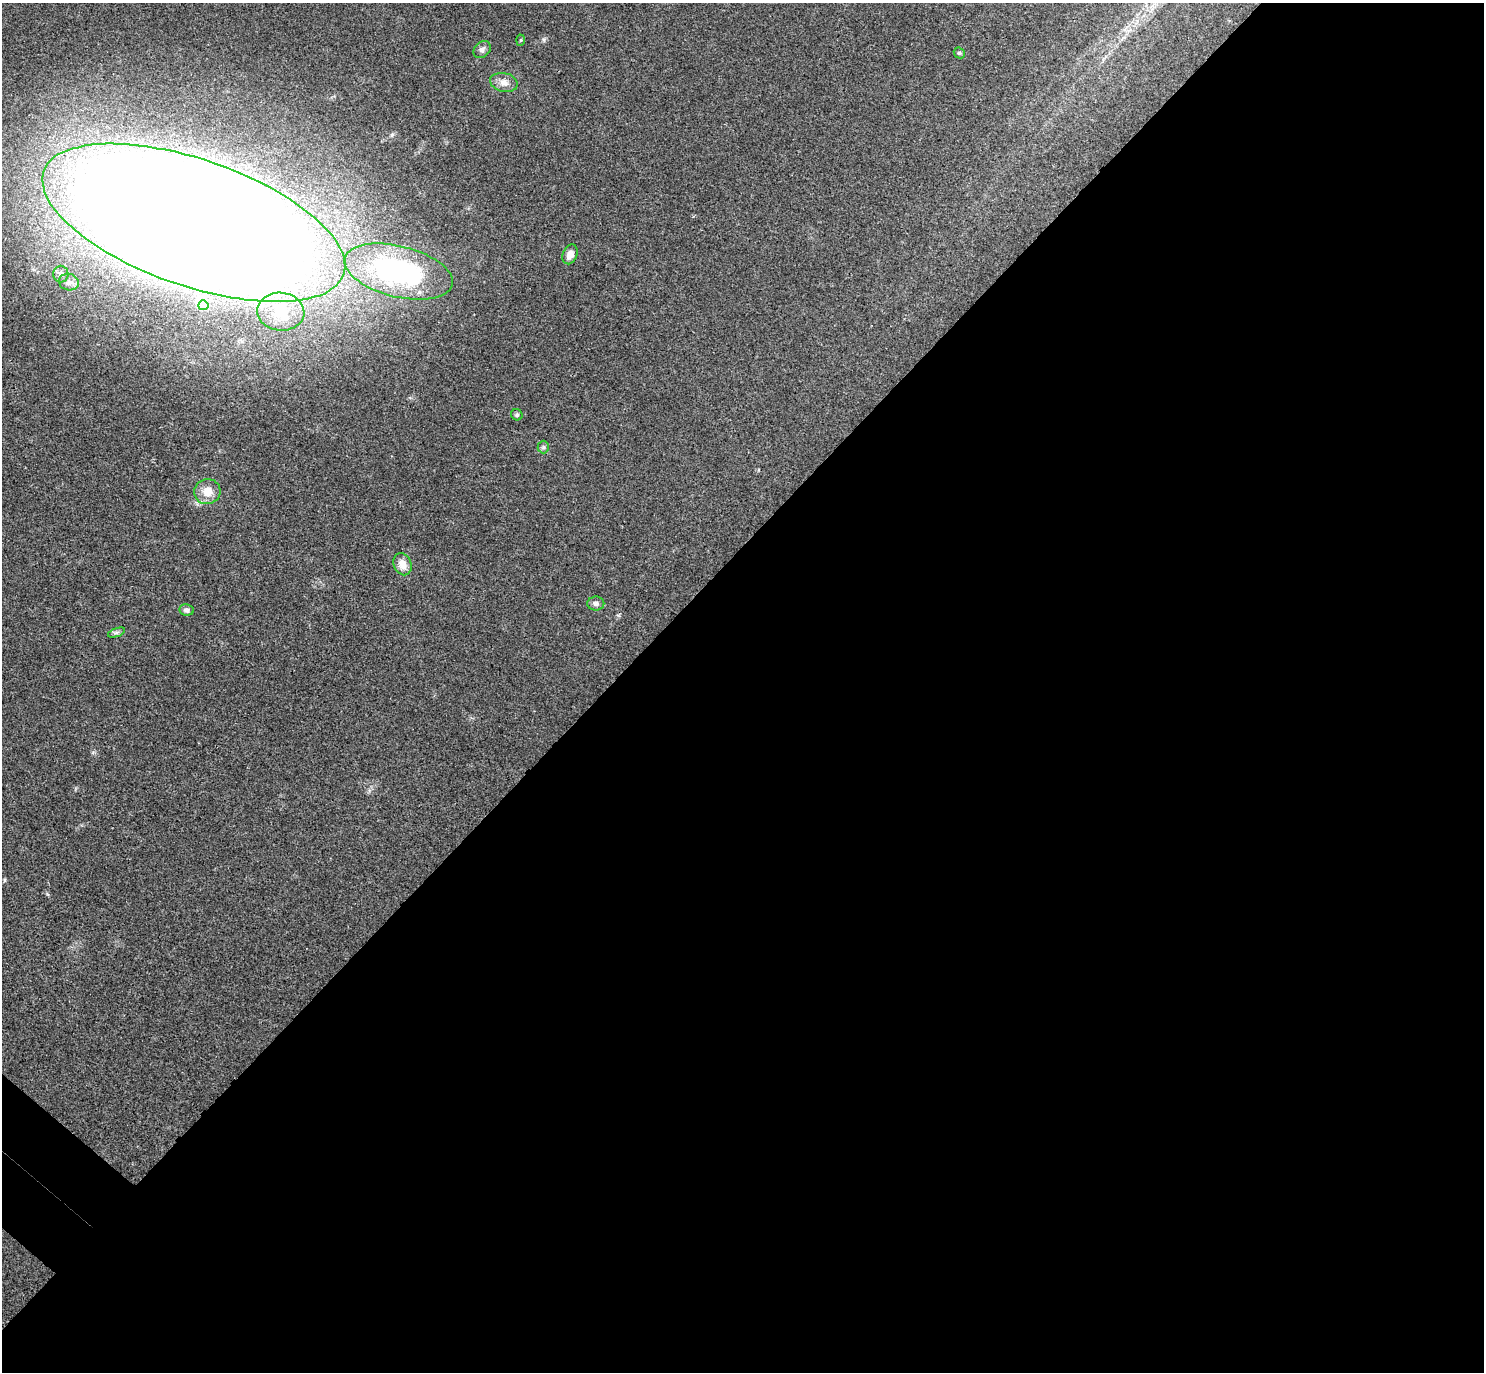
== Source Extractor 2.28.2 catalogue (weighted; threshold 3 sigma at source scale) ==
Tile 12 of 4 x 4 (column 4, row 3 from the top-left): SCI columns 4487-5968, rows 1571-2940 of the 6013 x 6020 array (HDU 1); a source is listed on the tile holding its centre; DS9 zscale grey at full resolution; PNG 1486 x 1374 px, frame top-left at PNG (2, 3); each listed source drawn as its Kron ellipse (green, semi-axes under 4 px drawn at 4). Shown black and unused: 60% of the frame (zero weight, under 3 of 4 exposures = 6% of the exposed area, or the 3 px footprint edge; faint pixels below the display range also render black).
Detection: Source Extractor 2.28.2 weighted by HDU 2 'WHT'; one run over the whole footprint, this tile lists its part. Background 0.0295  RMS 0.0047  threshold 0.0214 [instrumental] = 3 sigma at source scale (4.5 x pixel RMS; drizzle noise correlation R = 1.50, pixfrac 1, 0.05/0.05 arcsec/px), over >= 5 px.
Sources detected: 18; all 18 listed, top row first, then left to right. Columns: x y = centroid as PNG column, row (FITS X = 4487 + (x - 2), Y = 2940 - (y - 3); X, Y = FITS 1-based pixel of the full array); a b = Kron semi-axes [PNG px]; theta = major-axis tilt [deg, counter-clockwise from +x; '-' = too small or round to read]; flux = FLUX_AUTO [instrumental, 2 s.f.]
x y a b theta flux
521 40 5 3 - 0.53
482 50 10 7 41 1.8
959 53 6 5 - 0.69
504 82 14 9 -13 3.3
194 223 159 63 -19 2400
570 254 10 7 66 3.1
399 272 55 25 -14 83
61 274 8 7 - 2.1
69 282 10 8 -12 2.6
203 305 5 5 - 4.4
281 312 24 19 -6 14
517 415 6 5 - 0.93
543 447 6 6 - 0.98
207 492 13 12 - 6.2
403 564 11 8 -67 4.5
596 604 8 7 - 1.5
187 610 7 5 -10 1.5
116 633 9 4 19 1.1